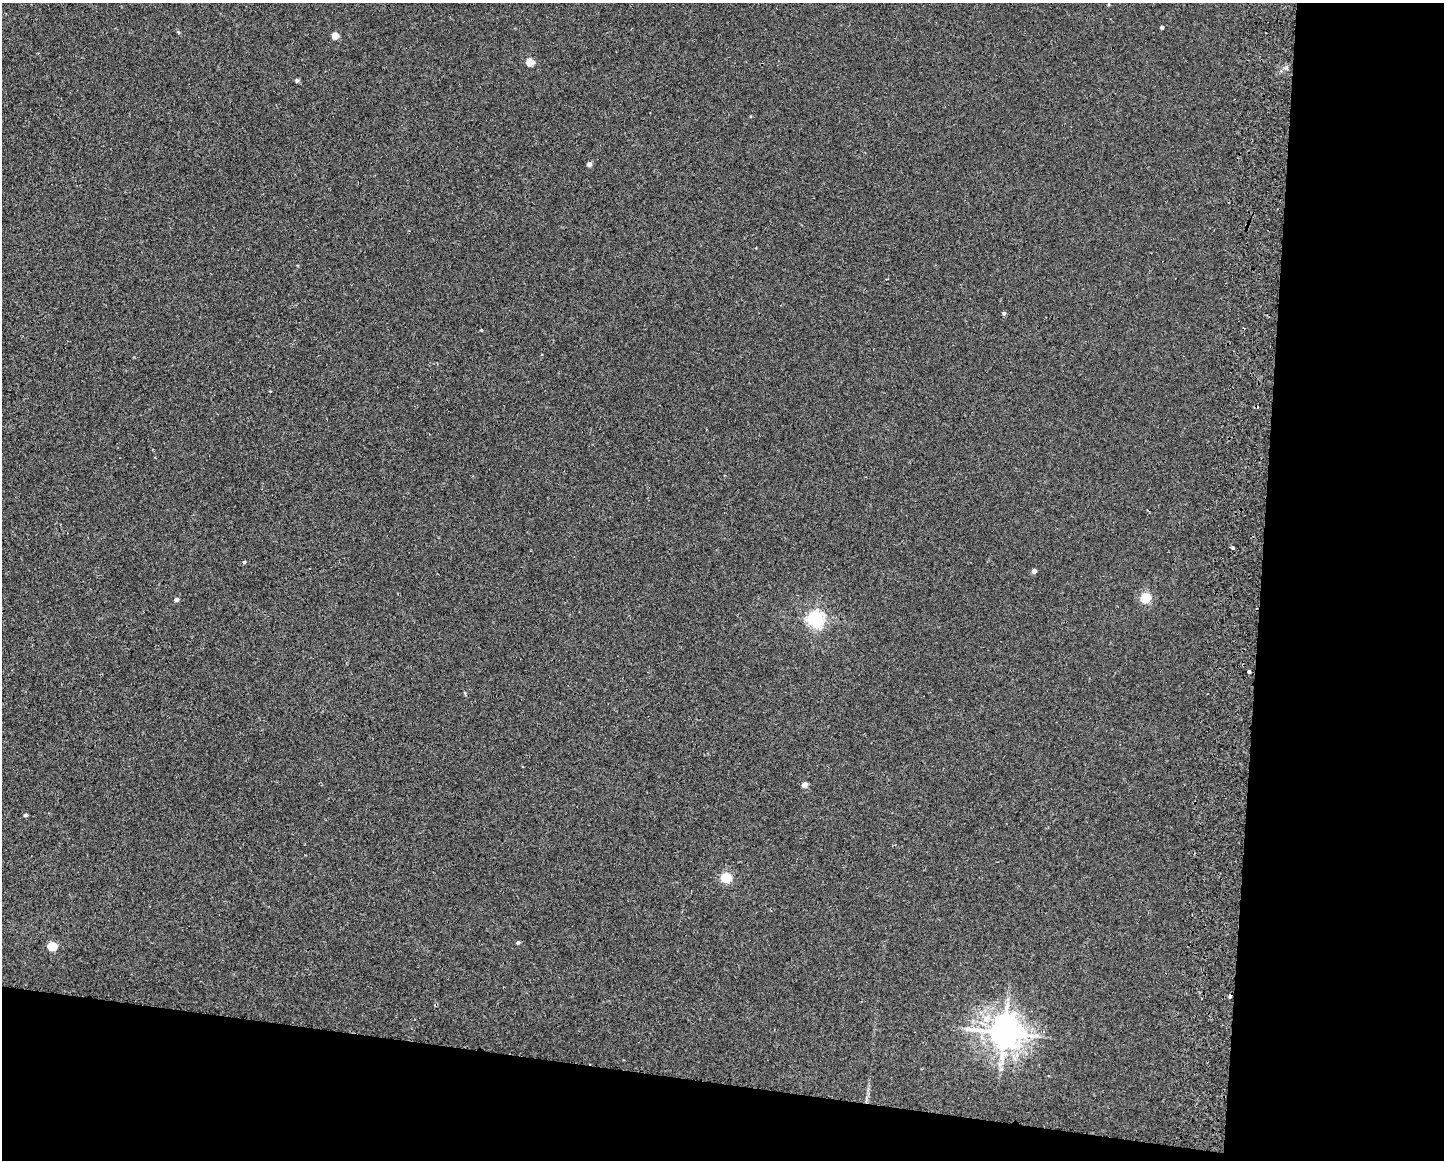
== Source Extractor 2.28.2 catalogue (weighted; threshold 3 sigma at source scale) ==
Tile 12 of 3 x 4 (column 3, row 4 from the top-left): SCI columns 3051-4492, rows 14-1171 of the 4771 x 4656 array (HDU 1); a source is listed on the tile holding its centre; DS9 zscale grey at full resolution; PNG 1446 x 1162 px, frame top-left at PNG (2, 3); no overlay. Shown black and unused: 19% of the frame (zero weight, under 2 of 3 exposures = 3% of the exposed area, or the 3 px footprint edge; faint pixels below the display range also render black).
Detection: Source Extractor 2.28.2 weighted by HDU 2 'WHT'; one run over the whole footprint, this tile lists its part. Background 0.0271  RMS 0.0067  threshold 0.03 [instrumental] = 3 sigma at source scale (4.5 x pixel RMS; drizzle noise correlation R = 1.50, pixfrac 1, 0.05/0.05 arcsec/px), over >= 5 px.
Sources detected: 24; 1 cosmic-ray / hot-pixel residue — not listed; the other 23 listed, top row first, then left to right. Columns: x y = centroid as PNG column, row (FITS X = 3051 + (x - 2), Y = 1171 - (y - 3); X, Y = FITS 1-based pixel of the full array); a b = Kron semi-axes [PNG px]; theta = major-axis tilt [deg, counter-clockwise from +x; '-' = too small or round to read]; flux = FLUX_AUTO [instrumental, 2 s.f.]
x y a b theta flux
1162 27 3 3 - 1.2
179 32 5 4 - 0.8
335 36 5 4 - 9.9
530 62 5 5 - 16
297 80 5 5 - 1.1
589 164 4 4 - 2.5
1004 313 5 4 - 1
481 330 3 3 - 0.46
1232 548 3 3 - 1.5
244 562 4 3 - 0.97
1034 571 4 4 - 3.1
1146 598 5 5 - 41
176 599 5 4 - 1.9
815 619 6 6 - 200
1248 672 4 3 - 8.7
465 693 5 3 - 0.61
804 784 5 4 - 4.8
25 815 4 3 - 1.2
726 877 6 5 - 46
518 942 5 4 - 1.1
52 946 6 5 - 29
1230 996 3 3 - 7.7
1004 1032 10 9 - 1200